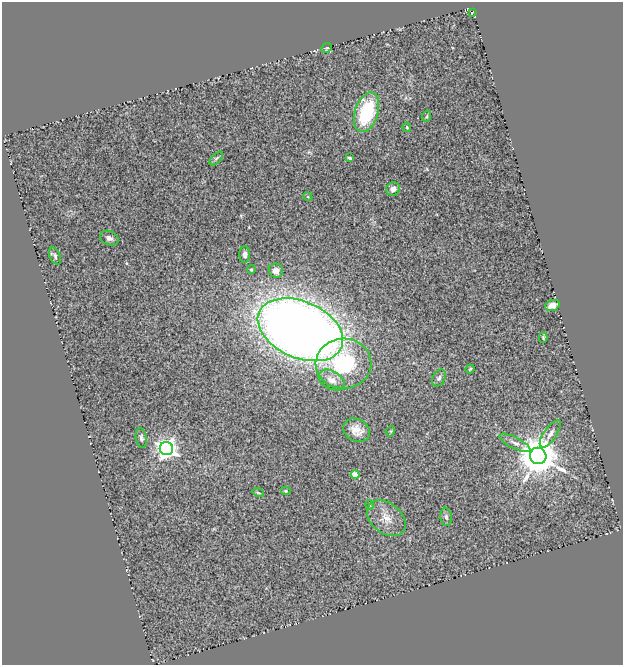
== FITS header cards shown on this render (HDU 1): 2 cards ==
NAXIS1  =                  621
NAXIS2  =                  663

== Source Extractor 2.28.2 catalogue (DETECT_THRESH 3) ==
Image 621 x 663 px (HDU 1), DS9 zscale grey, 1 PNG px = 1 image px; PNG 625 x 667 px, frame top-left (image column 1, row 663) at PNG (2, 2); each listed source drawn as its Kron ellipse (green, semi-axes under 4 px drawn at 4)
Background 1.54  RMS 0.096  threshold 0.288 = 3 sigma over >= 5 px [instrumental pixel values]
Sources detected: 34; all 34 listed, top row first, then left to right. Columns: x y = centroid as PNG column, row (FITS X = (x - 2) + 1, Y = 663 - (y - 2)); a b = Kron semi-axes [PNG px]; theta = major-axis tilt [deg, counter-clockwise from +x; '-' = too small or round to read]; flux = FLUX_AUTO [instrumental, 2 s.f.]
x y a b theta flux
472 12 3 2 - 5.2
327 48 6 4 44 11
367 112 20 11 73 470
427 116 6 3 71 8.3
407 127 5 4 - 7.7
216 158 8 4 46 13
350 158 3 3 - 13
393 189 7 6 - 31
308 197 4 3 - 6.6
109 238 9 7 -24 23
245 254 8 5 88 22
55 256 9 5 -67 16
251 270 4 3 - 9.5
276 271 7 7 - 40
552 305 7 5 20 44
300 330 45 28 -24 10000
543 338 5 4 - 8.2
344 364 28 25 2 520
470 369 4 3 - 7.5
439 378 9 6 60 18
332 380 14 9 -29 60
356 430 14 11 -28 73
391 431 5 3 - 6.5
550 434 16 6 55 39
141 438 10 5 -81 21
515 443 17 5 -27 37
166 449 7 6 - 4200
538 456 8 8 - 22000
355 475 4 4 - 140
286 491 5 3 - 9.5
258 493 6 3 -19 8.4
370 505 5 3 - 5.5
446 517 9 5 -82 17
386 518 21 15 -38 98